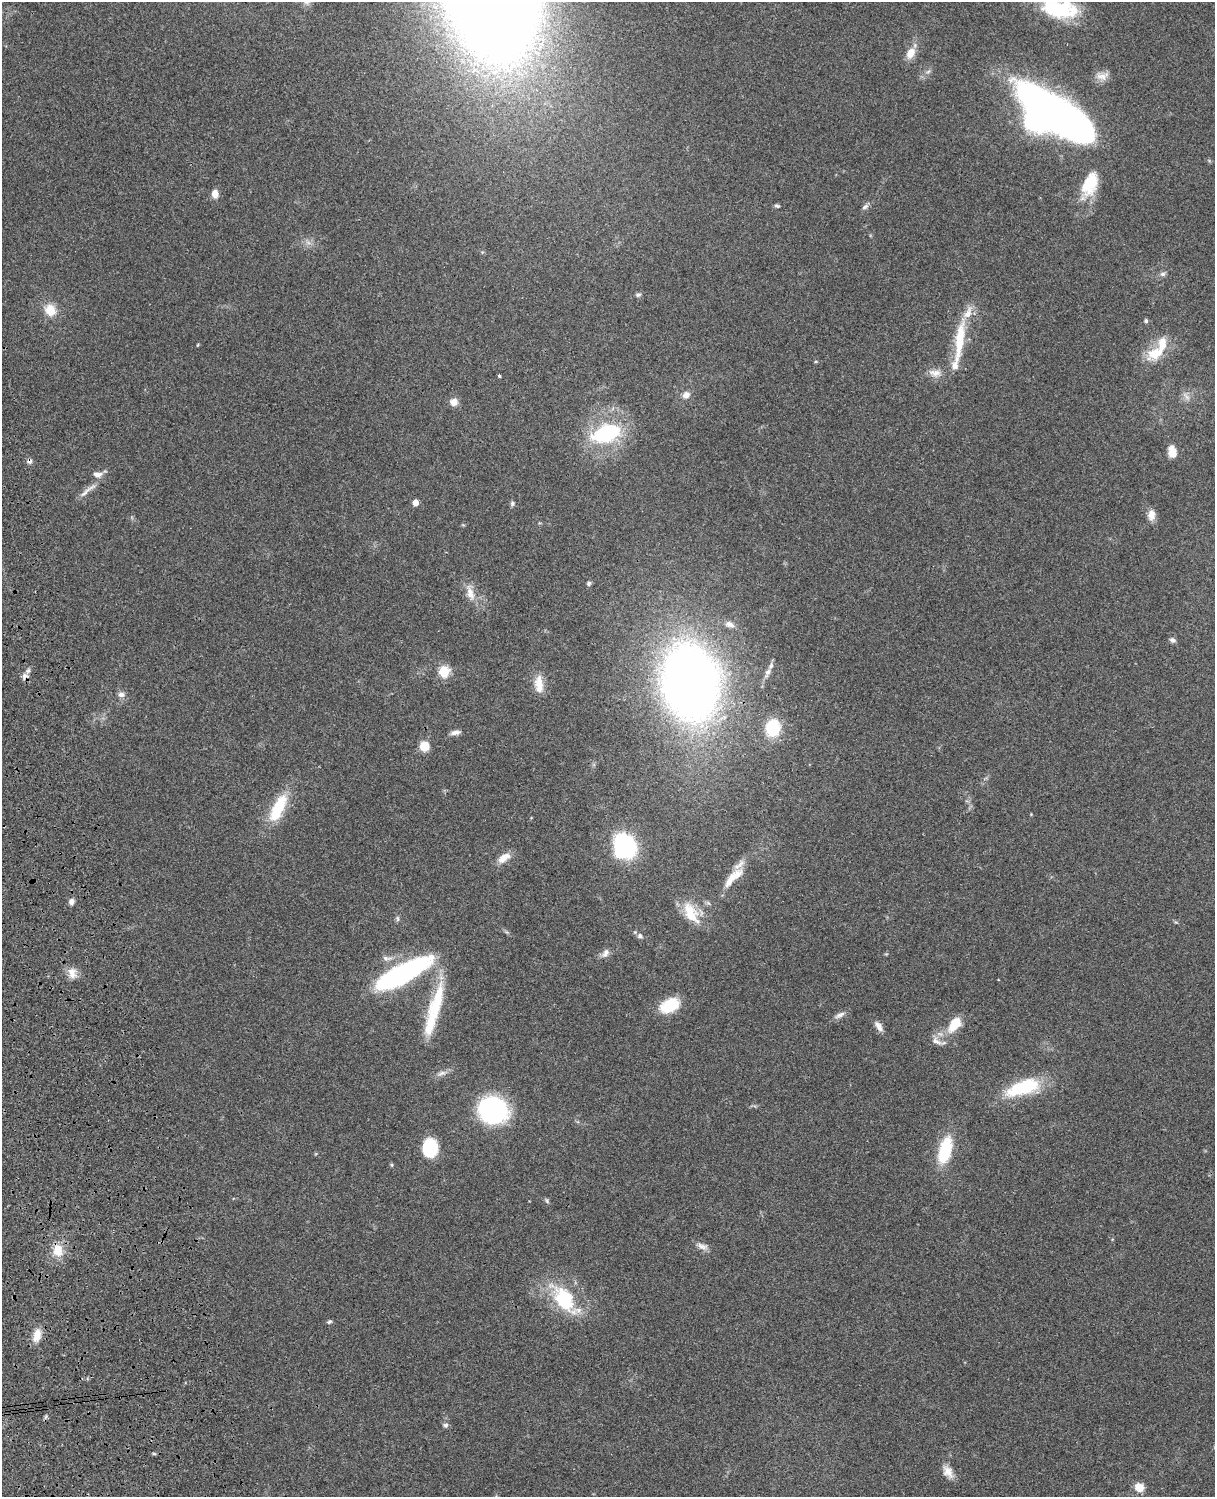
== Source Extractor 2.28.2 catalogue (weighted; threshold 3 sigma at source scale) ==
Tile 7 of 4 x 3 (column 3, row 2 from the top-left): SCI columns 2545-3757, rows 1773-3267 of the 5088 x 4927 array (HDU 1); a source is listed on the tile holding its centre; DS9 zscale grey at full resolution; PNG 1217 x 1499 px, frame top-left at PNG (2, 2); no overlay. Shown black and unused: <1% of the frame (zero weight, under 3 of 4 exposures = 6% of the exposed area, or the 3 px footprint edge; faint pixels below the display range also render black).
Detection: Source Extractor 2.28.2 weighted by HDU 2 'WHT'; one run over the whole footprint, this tile lists its part. Background 0.0758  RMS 0.0059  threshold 0.0264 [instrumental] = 3 sigma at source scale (4.5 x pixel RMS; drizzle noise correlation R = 1.50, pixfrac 1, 0.05/0.05 arcsec/px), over >= 5 px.
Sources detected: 91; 1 inside a brighter object's white glare — not listed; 11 inside a brighter listed object's ellipse — not listed separately; the other 79 listed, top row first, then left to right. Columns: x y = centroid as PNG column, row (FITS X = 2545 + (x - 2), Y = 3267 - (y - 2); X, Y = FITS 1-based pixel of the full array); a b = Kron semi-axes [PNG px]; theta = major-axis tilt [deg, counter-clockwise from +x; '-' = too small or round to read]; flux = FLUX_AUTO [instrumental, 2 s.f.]
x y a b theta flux
1056 9 49 19 -11 42
910 53 12 8 62 7.8
928 72 7 4 20 1.1
1102 76 19 10 10 4.9
1056 115 76 24 -37 370
1090 184 31 17 68 19
215 194 11 8 -87 3.7
777 206 6 5 - 1
865 207 10 6 37 1.7
308 242 7 4 -20 1.7
1163 274 8 6 2 1.5
638 295 8 5 1 1.3
50 310 12 11 - 11
1146 321 5 5 - 1
959 340 53 10 82 24
197 345 5 3 - 0.46
1155 353 22 14 26 15
816 361 5 3 - 0.56
935 373 18 9 -4 5.1
499 376 3 3 - 1.1
686 395 9 8 - 3.7
1186 397 13 5 -51 2.5
454 402 8 7 - 4.7
606 433 27 16 18 54
1173 453 10 9 - 4.9
29 461 7 6 - 1.8
98 475 13 7 1 3.4
88 490 33 5 39 4.7
415 503 5 4 - 5.5
512 503 6 6 - 1.2
1151 515 14 9 87 4.6
589 583 6 5 - 1.3
470 593 21 9 -74 6.8
730 624 11 7 -21 3.2
1172 640 7 5 -23 1.8
444 671 6 5 - 44
768 672 12 6 63 2.5
24 676 9 8 - 2.7
691 682 48 34 -80 660
539 684 24 11 -85 8.4
121 695 9 7 2 2.4
773 728 14 12 79 27
455 732 14 6 9 2.7
424 746 9 9 - 10
278 808 38 14 64 25
625 845 15 13 -68 110
504 858 18 9 33 6.4
730 879 33 9 59 11
71 901 6 5 - 2.8
689 910 27 17 -35 14
397 919 9 4 -89 1.1
640 936 7 6 - 1.7
605 953 14 8 56 3.1
387 958 16 6 -4 3.1
72 973 15 11 -68 5.5
402 974 57 15 28 120
437 1002 57 15 75 30
670 1005 21 13 27 20
840 1015 16 6 26 2.8
955 1024 18 10 54 14
879 1026 15 7 -56 3.6
936 1041 16 8 -28 4
442 1073 14 6 20 2.9
1023 1087 44 16 19 34
493 1110 26 23 -21 89
430 1148 16 13 89 29
945 1150 27 11 74 31
392 1165 5 4 - 0.72
547 1201 8 4 -64 0.97
702 1246 15 8 -21 3.4
58 1250 18 14 -87 10
564 1299 47 23 -51 37
329 1322 7 5 25 1.1
37 1335 18 10 75 7.1
45 1417 7 4 70 0.98
446 1425 6 6 - 1.4
154 1454 6 3 -19 0.71
948 1472 17 11 -59 5.7
1139 1487 11 10 - 6
Overlapping masked pixels (flux is a lower limit): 2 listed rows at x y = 29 461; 24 676
Isophote crosses this tile's border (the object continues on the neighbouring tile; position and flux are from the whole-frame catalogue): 1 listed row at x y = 1056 9